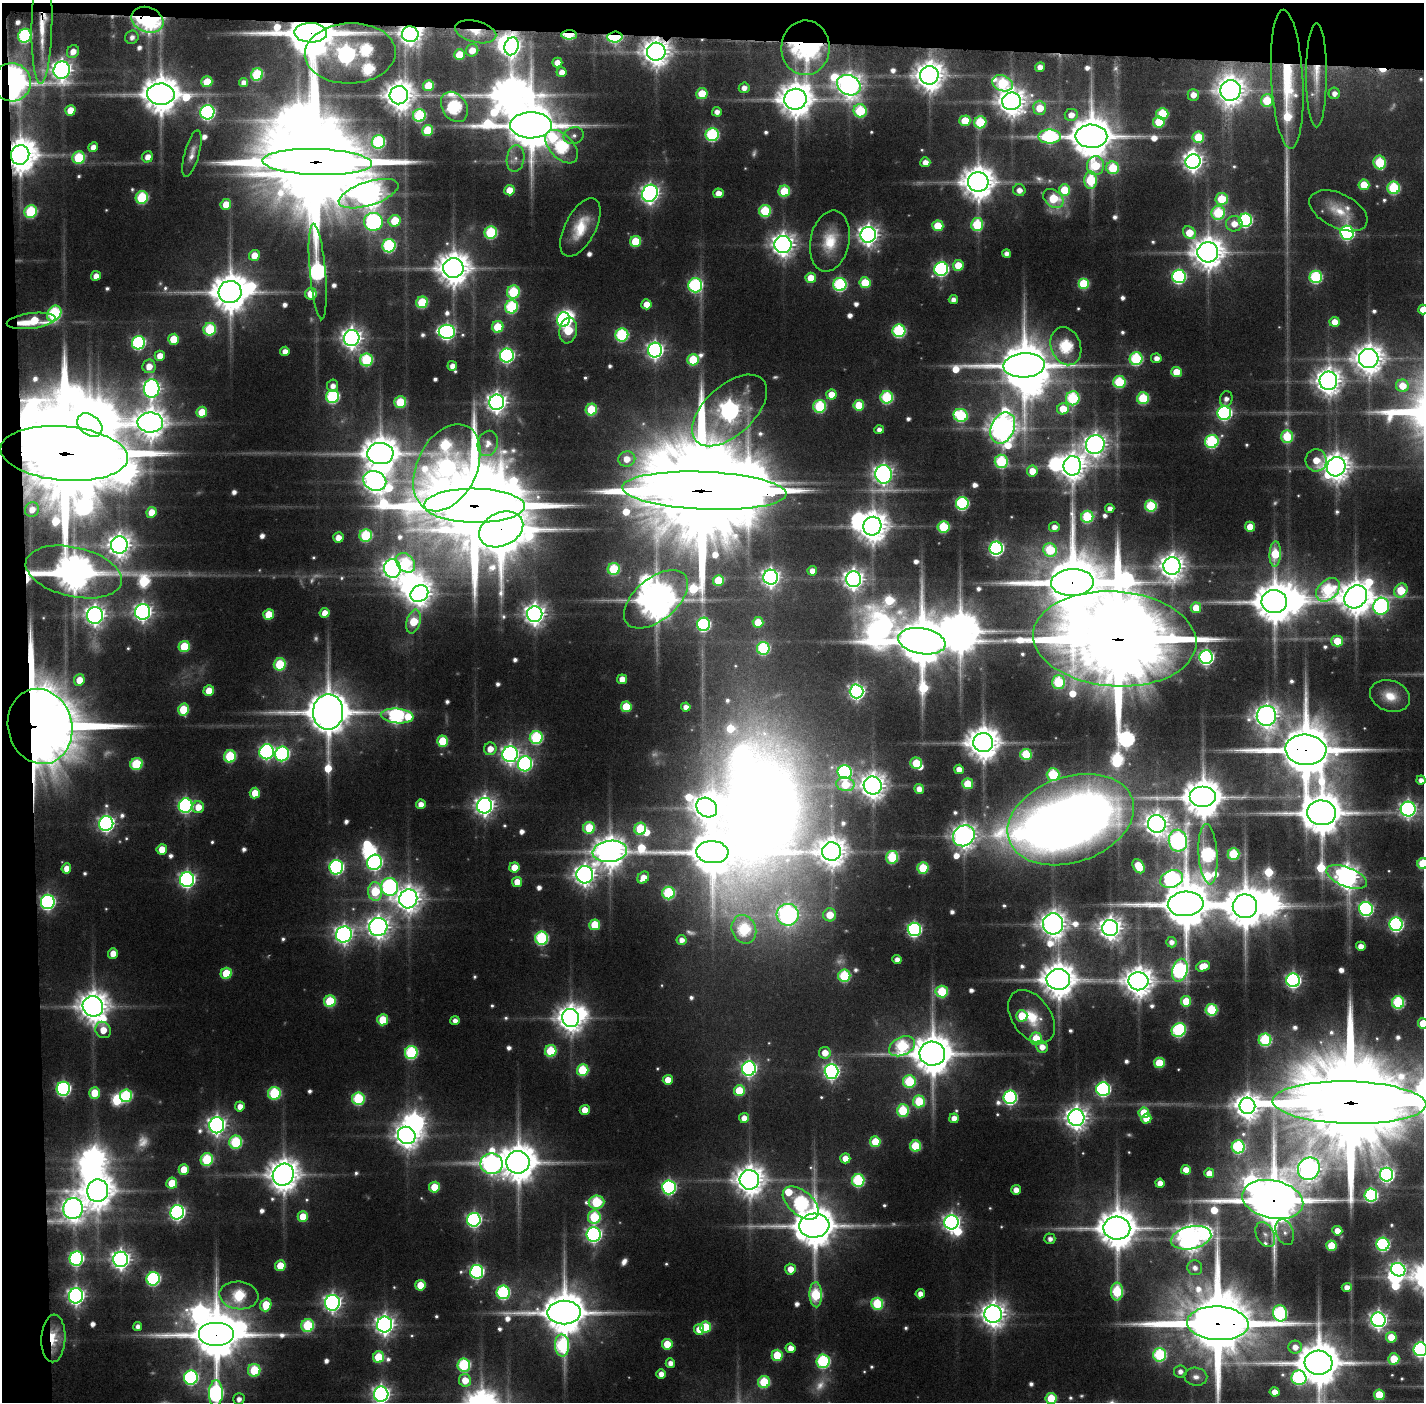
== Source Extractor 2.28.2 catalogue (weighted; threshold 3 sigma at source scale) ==
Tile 1 of 3 x 3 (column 1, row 1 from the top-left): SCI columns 1-1422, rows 2833-4232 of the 4268 x 4257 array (HDU 1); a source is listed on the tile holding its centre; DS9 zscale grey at full resolution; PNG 1426 x 1404 px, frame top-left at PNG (2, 3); each listed source drawn as its Kron ellipse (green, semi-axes under 4 px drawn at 4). Shown black and unused: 5% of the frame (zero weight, under 3 of 6 exposures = <1% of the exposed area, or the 3 px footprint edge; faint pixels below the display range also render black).
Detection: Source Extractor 2.28.2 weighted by HDU 2 'WHT'; one run over the whole footprint, this tile lists its part. Background 0.0942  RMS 0.0075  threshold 0.0306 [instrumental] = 3 sigma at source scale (4.09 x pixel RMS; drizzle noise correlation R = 1.36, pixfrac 0.8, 0.05/0.05 arcsec/px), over >= 5 px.
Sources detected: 717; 29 too faint to see at this stretch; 35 inside a brighter object's white glare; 2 cosmic-ray / hot-pixel residue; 1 long thin detection or spike segment (spike, bleed or trail) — neither listed nor drawn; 8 inside a brighter listed object's ellipse — not listed separately; of the other 642, all 500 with FLUX_AUTO >= 4.68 (the completeness limit of this list) listed and drawn (142 fainter detections not listed), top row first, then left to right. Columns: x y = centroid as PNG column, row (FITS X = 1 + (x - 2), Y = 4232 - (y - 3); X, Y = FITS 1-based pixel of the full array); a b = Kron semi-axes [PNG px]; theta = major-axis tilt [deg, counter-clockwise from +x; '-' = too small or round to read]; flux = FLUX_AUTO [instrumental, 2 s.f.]
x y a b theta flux
147 20 16 12 -22 280
42 24 60 10 89 24
476 32 21 10 -14 20
311 33 16 9 -2 5700
410 34 8 8 - 550
569 35 7 4 2 65
25 36 7 6 - 130
132 37 7 6 - 4.9
615 37 7 5 3 160
512 46 9 7 73 410
805 48 27 24 -89 180
472 50 6 6 - 13
73 52 7 5 60 8.7
656 52 9 9 - 1300
350 53 45 30 2 730
459 55 5 5 - 23
557 62 5 5 - 9.5
1040 67 5 4 - 7.6
62 70 9 8 - 640
562 72 5 4 - 8.1
257 74 6 6 - 66
929 75 9 9 - 1400
1316 75 52 10 90 25
1287 79 70 16 -87 75
12 82 19 19 - 570
207 82 5 5 - 23
243 82 4 4 - 5.5
1002 83 11 7 -23 85
849 85 12 9 -26 970
428 86 5 5 - 29
744 88 5 5 - 6.2
1231 90 10 10 - 1300
702 93 5 5 - 26
1334 93 5 5 - 5.8
161 94 14 10 -3 2700
399 95 9 9 - 1400
1193 95 6 6 - 9.1
795 99 11 10 - 2000
1267 100 6 6 - 45
1011 101 9 9 - 1300
454 107 16 12 -56 170
1040 108 7 6 - 25
70 110 5 5 - 17
860 111 7 6 - 78
207 112 7 7 - 210
717 112 5 5 - 5.6
1162 114 6 5 - 50
419 115 6 6 - 86
1071 115 6 6 - 11
965 121 5 5 - 29
980 122 6 6 - 62
1159 122 6 5 - 36
531 125 21 13 1 4900
428 130 5 5 - 40
712 135 6 6 - 120
574 136 10 8 19 4.8
1091 136 16 11 -1 3800
1050 137 11 7 1 160
1198 137 6 5 - 39
378 142 7 6 - 110
93 147 5 4 - 7.4
562 147 20 12 -46 160
192 154 24 7 74 7.1
20 155 10 9 - 2100
148 157 6 5 - 7.9
79 158 6 6 - 53
516 158 13 9 82 6.8
317 162 55 13 -2 31000
925 162 5 5 - 7.9
1193 162 7 7 - 540
1380 162 7 6 - 64
1096 166 9 8 - 39
1113 168 6 6 - 47
1091 180 9 6 90 62
978 182 10 10 - 2000
1364 185 5 5 - 29
1394 188 6 6 - 82
509 190 5 5 - 15
1019 190 6 6 - 7.6
1065 190 6 5 - 35
784 191 6 5 - 46
650 193 9 7 65 470
718 193 5 5 - 9.4
369 194 31 11 18 1300
142 197 6 6 - 79
1053 198 11 8 -38 43
1222 199 6 6 - 41
226 204 5 5 - 16
765 211 6 6 - 66
1338 211 31 17 -26 23
31 212 6 6 - 76
1218 213 7 6 - 78
1245 220 6 6 - 160
395 221 6 5 - 31
373 222 9 9 - 260
977 224 6 6 - 61
1234 224 8 7 - 12
938 226 5 5 - 31
580 227 32 15 62 30
491 232 6 6 - 89
1189 233 7 5 -45 26
1347 233 7 6 - 210
868 235 8 7 - 610
635 241 5 5 - 37
830 241 31 19 79 30
783 245 8 8 - 820
389 246 7 6 - 120
1208 252 10 10 - 1800
1007 254 4 4 - 5.8
254 255 5 5 - 14
958 265 5 5 - 19
453 268 10 10 - 1900
941 269 7 6 - 200
318 271 48 8 -85 290
96 276 5 4 - 8.1
1179 276 7 6 - 180
1316 277 6 6 - 120
811 278 5 5 - 19
865 283 5 5 - 34
840 284 6 6 - 130
1084 284 5 5 - 55
695 285 7 7 - 150
230 292 11 11 - 2800
513 292 7 6 - 71
311 294 6 5 - 19
953 300 4 4 - 5.7
422 302 6 5 - 54
646 304 5 5 - 12
511 307 6 6 - 97
1423 310 5 5 - 12
54 314 8 6 58 120
563 319 7 6 - 200
31 321 24 7 7 36
1334 322 5 5 - 12
498 327 6 5 - 37
210 329 6 6 - 69
568 330 13 8 81 45
899 331 6 6 - 120
447 332 8 7 - 270
622 335 6 6 - 120
352 338 8 7 - 640
174 339 5 5 - 25
138 343 7 6 - 150
1066 346 19 15 -70 120
655 350 7 7 - 380
285 351 5 4 - 7.5
507 355 7 7 - 220
160 356 5 5 - 11
1156 358 5 5 - 6.8
1369 358 9 9 - 1500
1136 359 6 6 - 110
367 360 6 6 - 83
693 360 6 5 - 48
1024 365 21 12 3 4900
149 366 7 6 - 12
452 366 5 5 - 6.8
1176 372 5 5 - 23
1328 381 9 9 - 1100
1119 382 6 6 - 71
333 386 6 5 - 6.5
1402 386 6 6 - 16
152 388 9 8 - 380
831 394 5 5 - 16
333 397 6 6 - 120
887 397 6 6 - 90
1073 398 7 6 - 96
1143 398 6 6 - 63
1226 399 8 6 76 5.2
400 402 6 5 - 40
497 402 8 7 - 610
859 405 5 5 - 33
820 406 6 6 - 81
1063 409 6 5 - 22
591 410 6 5 - 53
729 410 45 25 43 680
202 412 5 5 - 24
1224 413 7 7 - 190
961 415 7 6 - 90
150 423 13 10 -2 1500
90 425 14 10 -38 2700
1003 428 16 11 66 1200
879 430 5 4 - 5.1
1287 437 6 6 - 58
1212 441 7 6 - 130
488 443 13 10 76 6.2
1095 444 9 9 - 760
64 453 64 27 -5 40000
380 453 13 10 -3 2400
627 459 8 7 - 14
1316 460 11 10 - 19
1001 461 7 6 - 83
1072 466 10 8 82 1300
1336 467 10 9 - 1300
447 468 46 30 64 550
1032 471 5 5 - 15
883 474 9 8 - 530
375 481 12 9 -20 840
704 491 82 19 -2 47000
962 503 6 6 - 130
474 506 50 17 -1 26000
1151 506 6 6 - 73
1110 509 4 4 - 5.5
32 510 7 7 - 8.7
151 512 5 5 - 17
1087 517 6 6 - 74
872 526 9 9 - 1600
943 527 6 5 - 58
1054 527 5 5 - 6.6
1250 527 5 5 - 18
501 529 23 16 26 6700
366 535 6 6 - 75
338 537 5 5 - 9.3
119 545 9 8 - 860
996 548 6 6 - 220
1050 550 7 6 - 60
1275 554 12 5 87 49
406 563 11 8 -48 63
1172 566 9 8 - 1000
392 568 9 8 - 600
614 569 6 6 - 62
812 571 5 5 - 7.6
74 572 49 24 -13 2500
771 577 7 7 - 420
853 579 8 7 - 620
718 580 5 5 - 35
1072 582 21 13 2 7700
1328 590 14 9 44 110
1401 590 7 6 - 43
419 594 9 8 - 880
1356 597 12 10 46 2200
656 599 38 21 40 2900
1274 602 13 11 1 3200
1381 606 8 8 - 260
1196 608 5 5 - 20
143 612 8 7 - 430
324 613 5 4 - 10
535 614 8 7 - 670
95 615 8 8 - 590
269 615 5 5 - 24
414 622 12 7 74 39
758 622 5 5 - 25
704 624 7 6 - 140
1115 639 82 47 -4 35000
922 641 24 13 -10 5600
1337 641 6 5 - 28
184 647 6 5 - 40
763 648 6 6 - 99
1206 657 7 6 - 260
280 664 6 6 - 53
622 679 5 4 - 10
79 680 6 5 - 14
1058 682 7 6 - 65
209 691 5 5 - 17
857 691 7 7 - 300
1390 696 20 15 -20 18
626 707 5 5 - 35
686 707 4 4 - 6.1
183 710 6 5 - 38
328 712 18 15 89 4100
397 716 16 7 -5 220
1266 716 10 9 - 800
40 726 38 32 -76 7200
536 737 6 6 - 110
442 741 5 5 - 36
983 743 10 9 - 2000
490 749 6 6 - 11
1306 750 20 15 -4 7300
267 752 7 7 - 220
282 754 7 7 - 170
510 754 8 7 - 400
1026 754 5 5 - 56
230 756 6 6 - 64
916 763 6 5 - 33
137 764 6 6 - 58
525 764 7 7 - 210
959 769 5 4 - 8.4
845 772 7 7 - 160
1053 775 6 6 - 71
1421 780 4 4 - 5.9
845 784 9 7 -10 37
968 784 5 5 - 34
873 786 9 9 - 1100
919 789 5 4 - 8.7
255 793 5 5 - 19
1203 797 13 10 0 3000
421 804 5 5 - 7.8
186 806 7 7 - 220
485 806 8 7 - 540
198 807 6 6 - 13
707 808 11 9 -37 1200
1408 809 7 7 - 360
1321 813 14 12 -6 3700
1071 820 65 43 19 1200
106 823 7 7 - 320
1157 824 9 8 - 930
589 828 6 6 - 46
640 829 6 5 - 58
964 836 11 10 - 970
1178 841 11 9 -81 390
162 849 5 5 - 16
610 851 17 10 7 1800
712 852 16 11 -3 3700
831 852 9 9 - 1400
1208 854 30 9 -86 200
1233 854 6 6 - 58
892 857 6 6 - 68
375 862 8 7 - 230
1423 864 5 5 - 52
1139 866 7 5 -58 29
336 867 7 7 - 200
514 867 5 5 - 17
66 868 5 5 - 9.3
923 868 5 5 - 50
585 875 8 8 - 660
1347 877 21 9 -21 960
643 878 6 5 - 11
1172 879 12 8 22 280
187 880 7 7 - 300
517 882 5 5 - 14
390 887 9 8 - 250
375 891 9 7 -88 48
668 893 6 6 - 89
408 899 9 9 - 1100
48 902 7 6 - 250
1186 904 18 12 4 5600
1245 906 12 12 - 3500
1366 909 7 7 - 210
788 915 11 11 - 500
830 915 6 6 - 21
1053 924 10 10 - 1200
1396 924 7 6 - 200
595 925 5 5 - 34
378 927 9 9 - 810
1110 928 8 8 - 810
744 929 15 12 -67 100
914 929 7 6 - 200
344 934 8 8 - 460
542 938 6 6 - 120
681 940 5 5 - 6.5
1171 942 5 5 - 5.5
1361 946 5 4 - 8.7
113 953 5 5 - 11
897 960 4 4 - 6.2
1203 966 7 5 22 16
1180 970 11 7 74 210
226 973 6 5 - 34
844 976 6 6 - 76
1058 979 12 10 -1 2200
1293 980 7 6 - 230
1138 981 10 9 - 1500
942 991 6 6 - 63
330 1001 6 5 - 55
1186 1001 5 5 - 28
1398 1002 6 6 - 94
93 1006 10 10 - 1600
1211 1010 6 6 - 69
1022 1016 6 5 - 31
1031 1017 30 19 -55 31
571 1018 9 8 - 1200
383 1020 5 5 - 33
455 1021 4 4 - 5.3
1423 1023 5 5 - 25
103 1030 8 7 - 15
1179 1030 7 6 - 140
1036 1039 6 5 - 34
1265 1040 6 6 - 98
902 1046 13 9 26 100
1042 1047 6 5 - 9
551 1051 6 6 - 55
411 1052 6 6 - 110
825 1053 6 6 - 13
932 1054 13 12 - 3200
1159 1063 5 5 - 37
749 1068 7 7 - 280
583 1070 6 6 - 57
831 1071 7 7 - 300
668 1080 5 5 - 15
909 1081 6 6 - 63
63 1089 7 6 - 190
1103 1089 7 6 - 190
739 1091 5 5 - 37
94 1093 6 5 - 22
274 1093 6 6 - 85
126 1096 6 6 - 93
1010 1097 6 6 - 170
358 1099 6 6 - 82
919 1101 6 6 - 51
1349 1103 77 21 -1 39000
240 1106 5 5 - 7.9
1247 1106 8 8 - 1000
585 1110 5 5 - 13
903 1110 6 6 - 62
1144 1113 5 5 - 33
744 1118 5 5 - 8.7
954 1118 5 5 - 8.5
1076 1118 8 8 - 780
1146 1119 5 5 - 13
217 1125 8 7 - 490
407 1135 9 8 - 930
236 1142 6 6 - 79
875 1142 5 5 - 29
915 1146 5 5 - 45
1238 1147 6 6 - 120
845 1158 5 5 - 11
207 1159 6 6 - 75
518 1162 11 11 - 2800
492 1164 11 10 - 520
184 1169 5 5 - 20
1309 1169 12 10 52 850
1186 1170 5 4 - 12
1209 1173 5 5 - 13
283 1175 11 10 - 1700
1387 1175 7 6 - 230
749 1180 10 9 - 1500
858 1180 6 6 - 110
172 1183 5 5 - 23
1160 1183 4 4 - 7.6
434 1187 5 5 - 28
669 1187 7 6 - 200
1016 1190 5 5 - 8.1
98 1191 11 10 - 1900
1371 1195 6 6 - 130
1273 1199 31 19 -12 7000
596 1202 8 6 5 77
801 1203 21 12 -40 220
73 1208 10 10 - 940
177 1212 7 7 - 270
303 1217 5 5 - 23
594 1217 7 6 - 59
474 1220 7 6 - 230
951 1222 7 7 - 400
814 1226 15 12 5 3500
1117 1228 13 11 -2 3100
1337 1231 5 4 - 10
1285 1232 13 8 -70 5.5
594 1234 7 7 - 290
1265 1235 13 8 -62 5.4
1191 1238 20 11 12 1300
1050 1239 5 5 - 4.8
1383 1244 6 6 - 150
1332 1246 5 5 - 34
76 1259 7 6 - 180
121 1259 7 7 - 530
280 1266 5 5 - 23
1195 1268 8 7 - 5.3
790 1269 5 5 - 12
1398 1270 7 6 - 240
477 1272 7 6 - 200
153 1279 7 6 - 150
420 1285 5 5 - 22
1347 1287 5 4 - 7.7
503 1292 7 6 - 140
1117 1292 9 6 89 74
920 1294 4 4 - 6.8
239 1295 19 14 -6 93
816 1295 12 6 -88 83
76 1296 7 7 - 420
332 1303 8 7 - 410
877 1304 6 6 - 68
266 1305 6 5 - 27
564 1312 17 12 1 4000
1280 1313 8 7 - 150
993 1314 9 9 - 970
1378 1320 7 7 - 410
1218 1323 31 17 -3 13000
308 1325 6 6 - 72
385 1325 8 7 - 560
138 1327 4 4 - 4.7
705 1327 5 5 - 36
699 1329 5 5 - 13
217 1335 18 12 0 5300
1391 1337 5 5 - 26
53 1338 24 12 87 27
667 1344 5 5 - 25
562 1345 11 7 -89 120
1295 1347 7 6 - 8.5
790 1348 5 4 - 9.1
1420 1349 7 7 - 220
777 1355 5 5 - 36
1160 1355 7 6 - 110
378 1357 6 5 - 39
1394 1359 5 5 - 28
823 1361 6 6 - 130
670 1363 4 4 - 6.8
1318 1363 14 12 -5 4100
464 1365 6 6 - 110
254 1370 6 6 - 52
1180 1371 6 6 - 5.2
661 1374 4 4 - 7.5
1196 1377 11 9 -9 6.2
191 1378 7 7 - 180
1299 1378 7 7 - 150
465 1380 6 6 - 16
764 1382 6 6 - 57
1274 1392 5 4 - 9.2
216 1393 13 7 88 230
381 1394 7 7 - 430
1379 1395 5 5 - 29
1051 1398 5 5 - 42
239 1399 6 5 - 5.4
Overlapping masked pixels (flux is a lower limit): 32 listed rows (the first 20) at x y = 147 20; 42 24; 476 32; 311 33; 410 34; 569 35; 615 37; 512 46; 805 48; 656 52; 350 53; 1316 75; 1287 79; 12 82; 20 155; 317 162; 31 321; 64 453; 704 491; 474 506
Isophote crosses this tile's border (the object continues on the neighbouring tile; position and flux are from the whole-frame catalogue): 10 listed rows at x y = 1423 310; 1421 780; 1423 864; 1423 1023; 1349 1103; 1218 1323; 1420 1349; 216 1393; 381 1394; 1051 1398